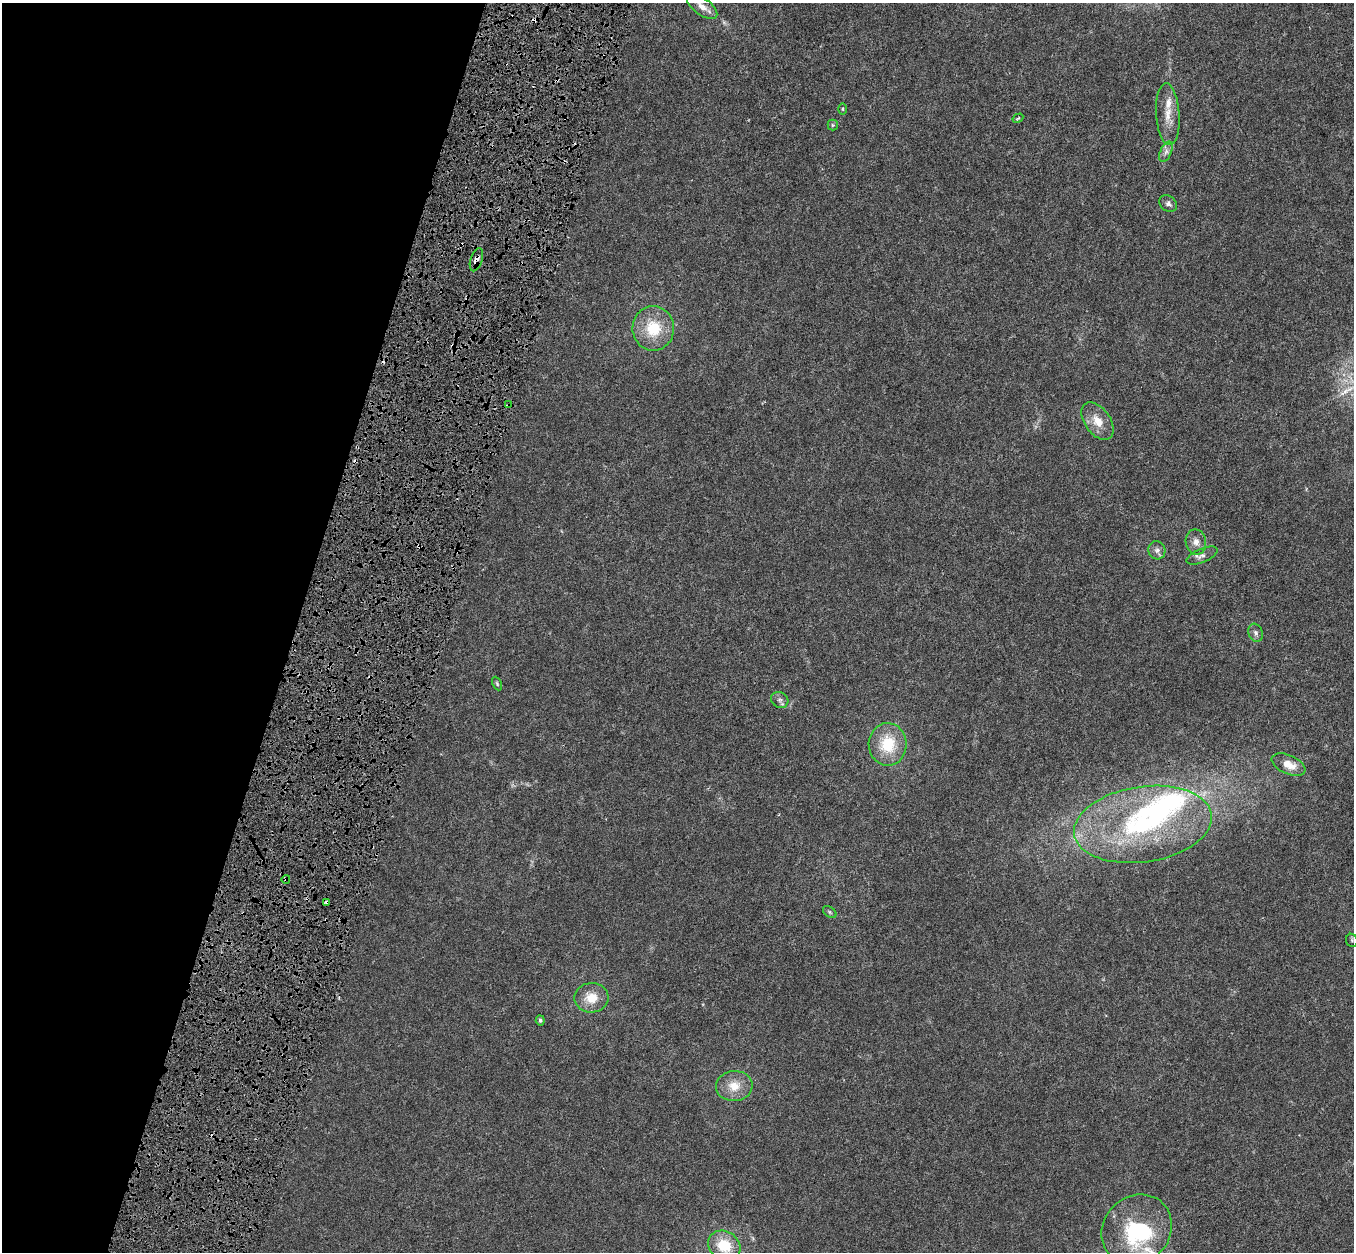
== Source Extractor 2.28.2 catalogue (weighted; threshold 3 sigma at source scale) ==
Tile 9 of 4 x 4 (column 1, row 3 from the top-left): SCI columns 12-1363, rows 1578-2827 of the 5422 x 5593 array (HDU 1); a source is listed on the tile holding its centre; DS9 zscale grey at full resolution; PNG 1356 x 1254 px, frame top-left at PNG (2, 3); each listed source drawn as its Kron ellipse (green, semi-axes under 4 px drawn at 4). Shown black and unused: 22% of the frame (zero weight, under 4 of 8 exposures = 1% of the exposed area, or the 3 px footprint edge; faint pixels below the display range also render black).
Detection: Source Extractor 2.28.2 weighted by HDU 2 'WHT'; one run over the whole footprint, this tile lists its part. Background 0.00445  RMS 9.8e-04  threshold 0.004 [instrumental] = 3 sigma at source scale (4.09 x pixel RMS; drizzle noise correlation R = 1.36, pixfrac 0.8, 0.0396/0.0396 arcsec/px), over >= 5 px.
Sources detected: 38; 2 inside a brighter object's white glare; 5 cosmic-ray / hot-pixel residue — neither listed nor drawn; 2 inside a brighter listed object's ellipse — not listed separately; the other 29 listed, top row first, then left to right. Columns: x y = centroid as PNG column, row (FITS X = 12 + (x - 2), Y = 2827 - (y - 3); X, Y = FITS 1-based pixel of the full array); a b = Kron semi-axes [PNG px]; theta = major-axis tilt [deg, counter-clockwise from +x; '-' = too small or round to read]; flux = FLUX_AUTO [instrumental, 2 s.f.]
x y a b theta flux
702 7 18 8 -36 0.73
842 109 6 4 -89 0.11
1168 114 31 11 -86 1.5
1018 118 6 3 30 0.12
833 125 5 5 - 0.13
1166 152 11 5 65 0.39
1168 204 10 7 -39 0.32
476 260 12 6 72 0.62
653 328 22 20 -89 3.2
508 405 3 3 - 0.083
1098 421 21 12 -55 1.4
1196 542 13 10 -80 0.66
1157 550 9 8 - 0.37
1202 556 17 6 22 0.47
1256 633 9 7 -69 0.31
497 684 7 4 -64 0.14
780 700 9 7 -35 0.31
888 744 21 19 -88 3.4
1289 765 18 9 -24 1.2
1143 824 69 38 8 16
286 879 4 3 - 0.084
327 902 4 3 - 0.47
830 912 7 5 -37 0.15
1352 940 6 6 - 0.16
591 998 17 15 2 1.7
540 1020 5 4 - 0.18
734 1086 18 15 5 1.5
1137 1230 37 33 45 8.4
724 1246 17 14 -32 2.8
Overlapping masked pixels (flux is a lower limit): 4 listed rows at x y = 476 260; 508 405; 286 879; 327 902
Isophote crosses this tile's border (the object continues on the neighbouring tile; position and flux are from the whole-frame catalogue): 1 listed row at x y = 724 1246